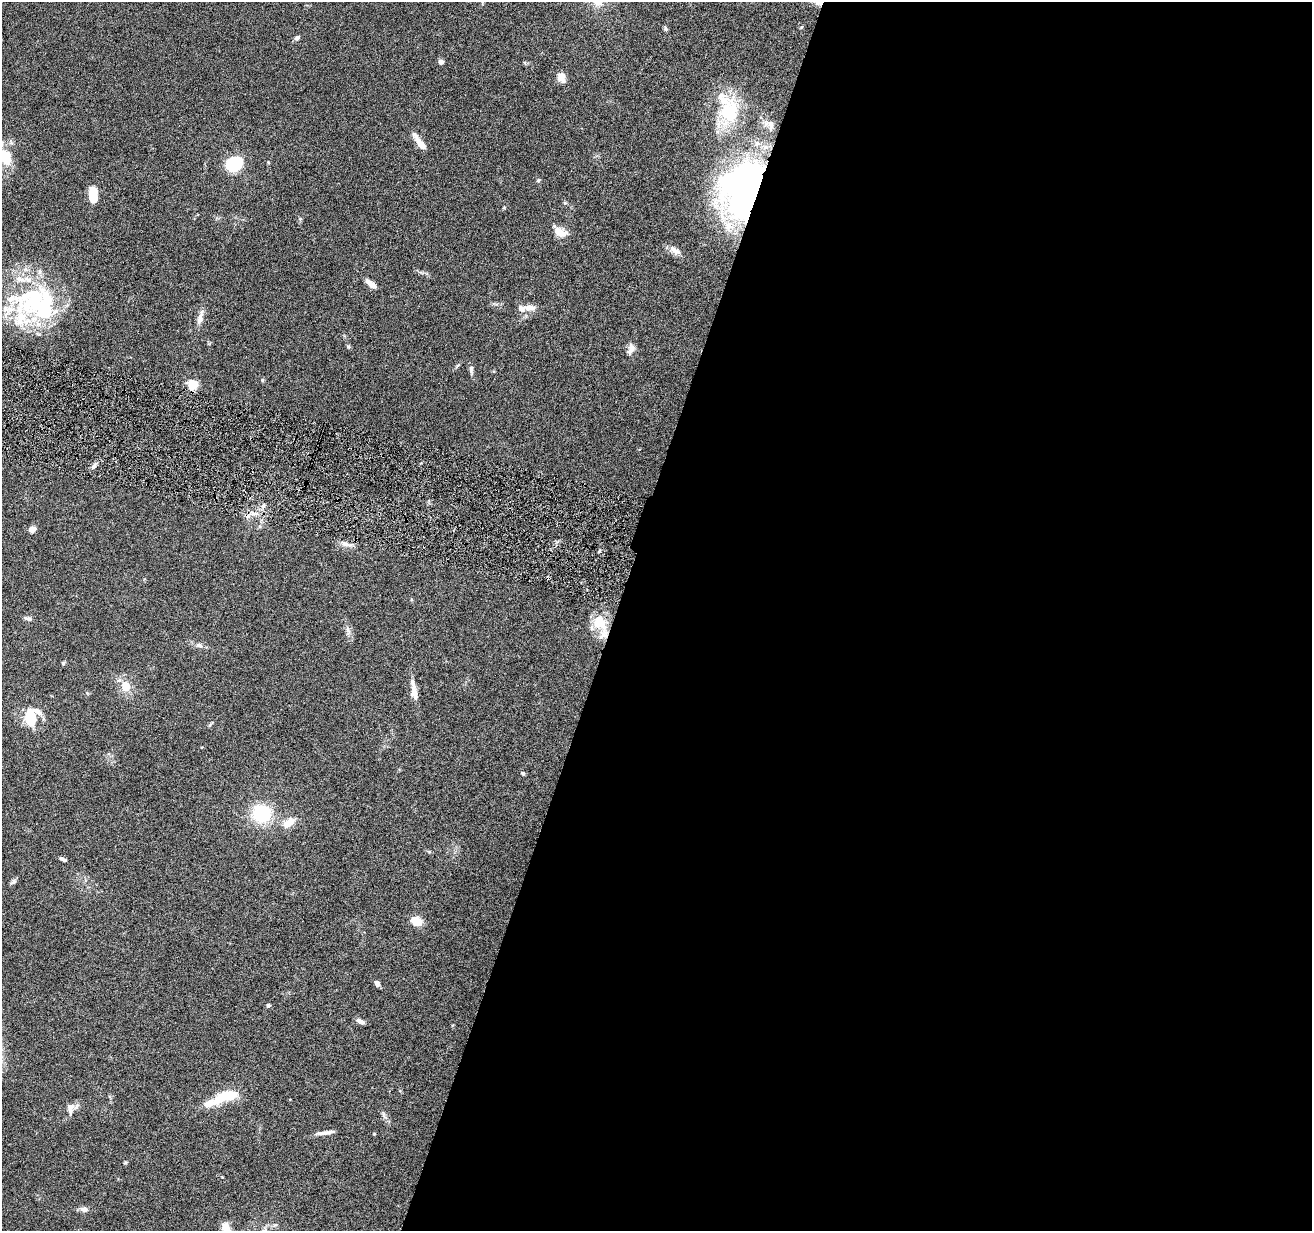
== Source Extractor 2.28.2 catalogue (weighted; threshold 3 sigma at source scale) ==
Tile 12 of 4 x 4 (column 4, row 3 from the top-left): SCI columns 3935-5244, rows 1483-2711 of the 5244 x 5296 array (HDU 1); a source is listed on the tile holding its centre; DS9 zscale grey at full resolution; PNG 1314 x 1233 px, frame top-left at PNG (2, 2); no overlay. Shown black and unused: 53% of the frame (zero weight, under 4 of 8 exposures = <1% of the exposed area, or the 3 px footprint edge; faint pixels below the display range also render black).
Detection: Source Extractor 2.28.2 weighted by HDU 2 'WHT'; one run over the whole footprint, this tile lists its part. Background 0.0779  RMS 0.0044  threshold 0.0181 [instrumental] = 3 sigma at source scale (4.09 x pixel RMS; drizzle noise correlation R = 1.36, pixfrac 0.8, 0.05/0.05 arcsec/px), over >= 5 px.
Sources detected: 70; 5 inside a brighter object's white glare — not listed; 9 inside a brighter listed object's ellipse — not listed separately; the other 56 listed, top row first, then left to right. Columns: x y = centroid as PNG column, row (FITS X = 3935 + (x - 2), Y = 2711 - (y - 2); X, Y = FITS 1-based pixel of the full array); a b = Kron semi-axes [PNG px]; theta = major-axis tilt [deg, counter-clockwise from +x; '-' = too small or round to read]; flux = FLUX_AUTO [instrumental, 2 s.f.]
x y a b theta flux
801 27 5 3 - 0.38
665 29 6 5 - 0.69
297 38 6 5 - 1.1
441 62 6 6 - 1.1
562 77 12 9 -82 3
729 111 34 26 75 23
770 124 11 8 -67 2
420 144 19 7 -52 3.9
4 154 22 17 -45 12
234 164 10 8 34 46
538 180 5 5 - 0.5
742 190 66 48 71 140
93 195 16 9 -86 6.4
559 232 16 8 -25 5.8
675 250 18 9 -37 2.9
20 279 19 7 -22 4.3
371 284 13 5 -39 3.1
46 303 39 28 73 33
530 308 14 8 -2 3
9 309 12 9 0 4.2
200 318 23 6 76 2.9
349 347 7 4 -32 0.56
631 349 15 8 71 2.4
471 369 10 5 -90 1.2
262 380 6 4 90 0.45
193 385 5 5 - 29
94 466 9 5 53 1.3
253 513 9 6 -20 2
32 529 8 7 - 1.9
346 544 21 5 -12 2.1
28 619 10 5 -10 1.2
597 624 34 14 -48 8.6
348 630 8 4 -54 1.1
199 645 10 6 -9 1.4
63 663 5 4 - 0.58
126 686 12 9 -71 5.9
414 691 28 7 -82 4.5
87 693 5 4 - 0.48
31 719 22 14 -83 11
211 724 11 3 45 0.58
523 773 5 4 - 0.55
261 813 17 16 - 23
288 823 20 10 39 4.3
63 859 8 4 -22 0.98
13 881 10 5 33 0.93
416 921 8 6 -20 8.3
377 983 6 4 -54 1.9
268 1005 6 5 - 0.68
360 1021 9 5 -27 1.7
226 1096 35 14 18 11
70 1108 16 10 82 2.8
384 1115 12 4 -70 1.2
325 1133 23 4 5 2.2
125 1162 6 4 2 0.42
84 1209 10 7 -1 1.8
226 1228 10 7 -68 5.4
Overlapping masked pixels (flux is a lower limit): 2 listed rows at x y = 742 190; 597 624
Isophote crosses this tile's border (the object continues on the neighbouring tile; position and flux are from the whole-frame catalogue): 2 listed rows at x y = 4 154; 226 1228